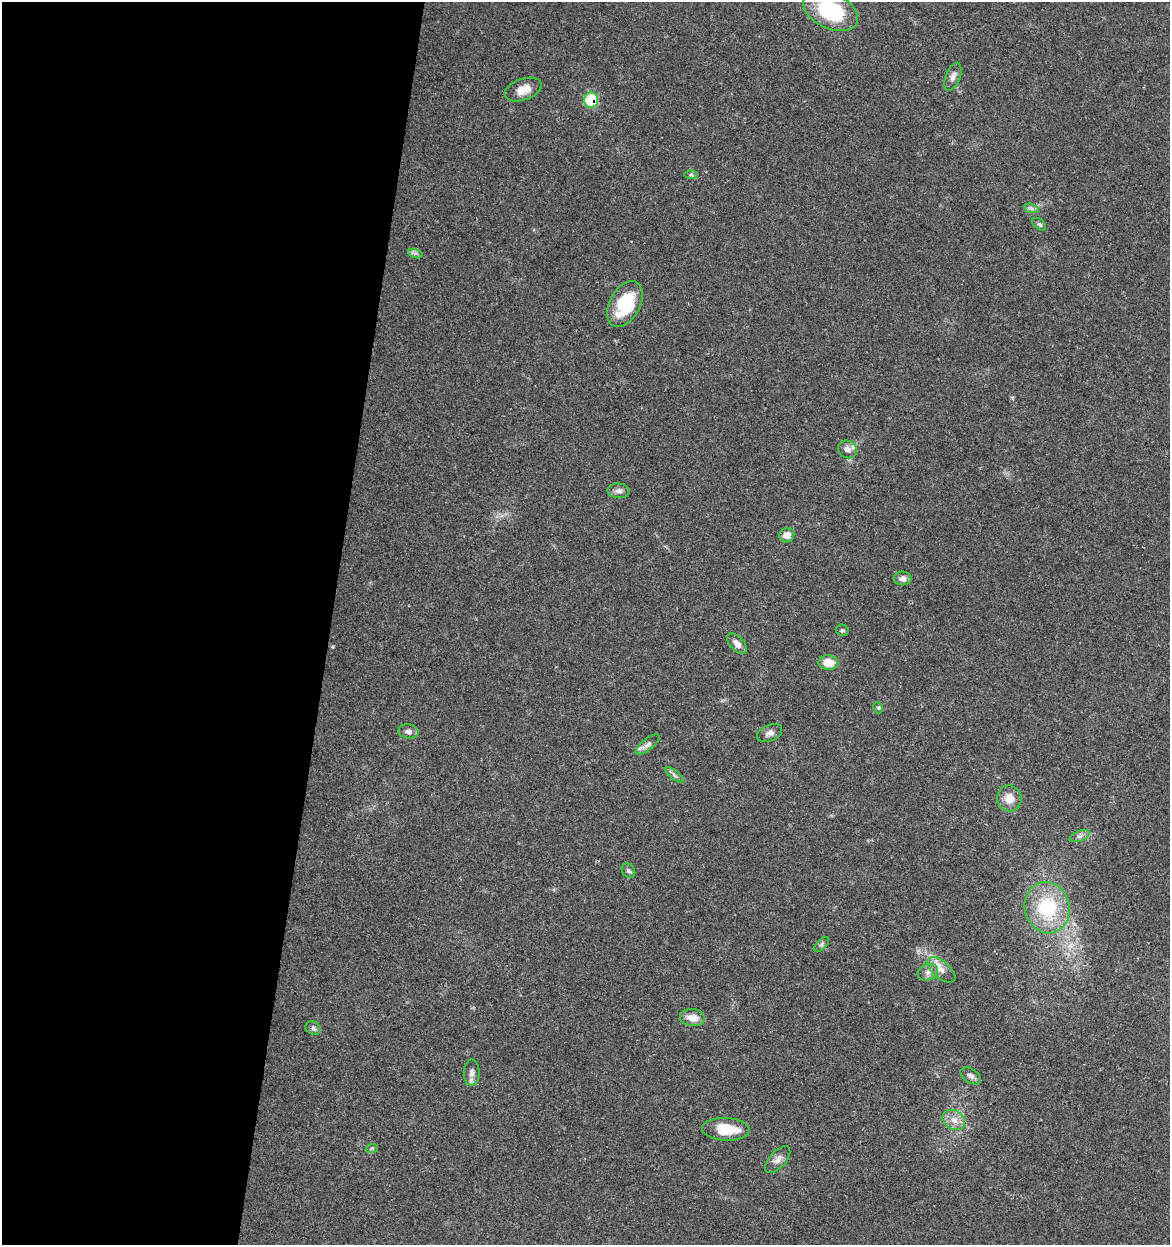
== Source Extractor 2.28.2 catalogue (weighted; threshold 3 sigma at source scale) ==
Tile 5 of 4 x 4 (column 1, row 2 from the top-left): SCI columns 287-1454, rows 2488-3730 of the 5182 x 4982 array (HDU 1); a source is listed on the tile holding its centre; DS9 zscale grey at full resolution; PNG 1172 x 1247 px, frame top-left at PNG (2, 2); each listed source drawn as its Kron ellipse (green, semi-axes under 4 px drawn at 4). Shown black and unused: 28% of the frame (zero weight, under 3 of 4 exposures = <1% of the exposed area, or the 3 px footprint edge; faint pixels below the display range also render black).
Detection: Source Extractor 2.28.2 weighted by HDU 2 'WHT'; one run over the whole footprint, this tile lists its part. Background 0.0353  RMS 0.0034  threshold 0.0155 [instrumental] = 3 sigma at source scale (4.5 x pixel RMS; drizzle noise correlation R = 1.50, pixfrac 1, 0.0396/0.0396 arcsec/px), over >= 5 px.
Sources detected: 37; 1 inside a brighter listed object's ellipse — not listed separately; the other 36 listed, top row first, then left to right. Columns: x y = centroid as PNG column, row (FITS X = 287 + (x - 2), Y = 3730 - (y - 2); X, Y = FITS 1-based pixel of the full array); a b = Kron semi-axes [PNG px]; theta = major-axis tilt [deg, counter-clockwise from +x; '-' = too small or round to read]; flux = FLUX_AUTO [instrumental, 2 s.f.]
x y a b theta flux
831 11 29 17 -26 28
953 77 14 7 69 1.8
523 90 19 10 20 4.9
591 100 7 7 - 15
691 175 6 4 0 0.53
1031 208 7 4 -19 0.83
1039 224 8 5 -40 0.72
415 253 8 4 -18 0.76
625 304 25 15 62 16
848 449 10 8 -32 2.1
619 491 11 7 -5 1.6
787 535 7 7 - 2.9
903 578 9 7 0 1.7
842 630 6 5 - 0.62
737 644 12 7 -47 2.1
828 663 9 7 -4 5.2
878 708 6 4 -65 0.52
408 731 10 7 -6 1.4
770 733 13 8 23 1.6
648 744 14 5 38 1.4
674 775 11 3 -40 0.84
1009 798 13 12 - 4.3
1079 836 10 5 21 1.1
628 871 8 6 -52 0.82
1047 908 26 22 -76 24
822 944 9 4 46 0.82
941 970 17 8 -40 3
928 972 10 8 18 1.7
692 1018 12 8 -7 4.2
313 1028 8 6 -28 0.84
472 1073 13 8 89 1.9
971 1076 11 7 -33 1.3
954 1120 12 9 -33 3
726 1129 24 11 -3 10
372 1148 6 4 18 0.46
778 1160 16 8 48 2.2
Overlapping masked pixels (flux is a lower limit): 1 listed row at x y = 591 100
Isophote crosses this tile's border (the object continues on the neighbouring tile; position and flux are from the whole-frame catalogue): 1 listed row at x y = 831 11